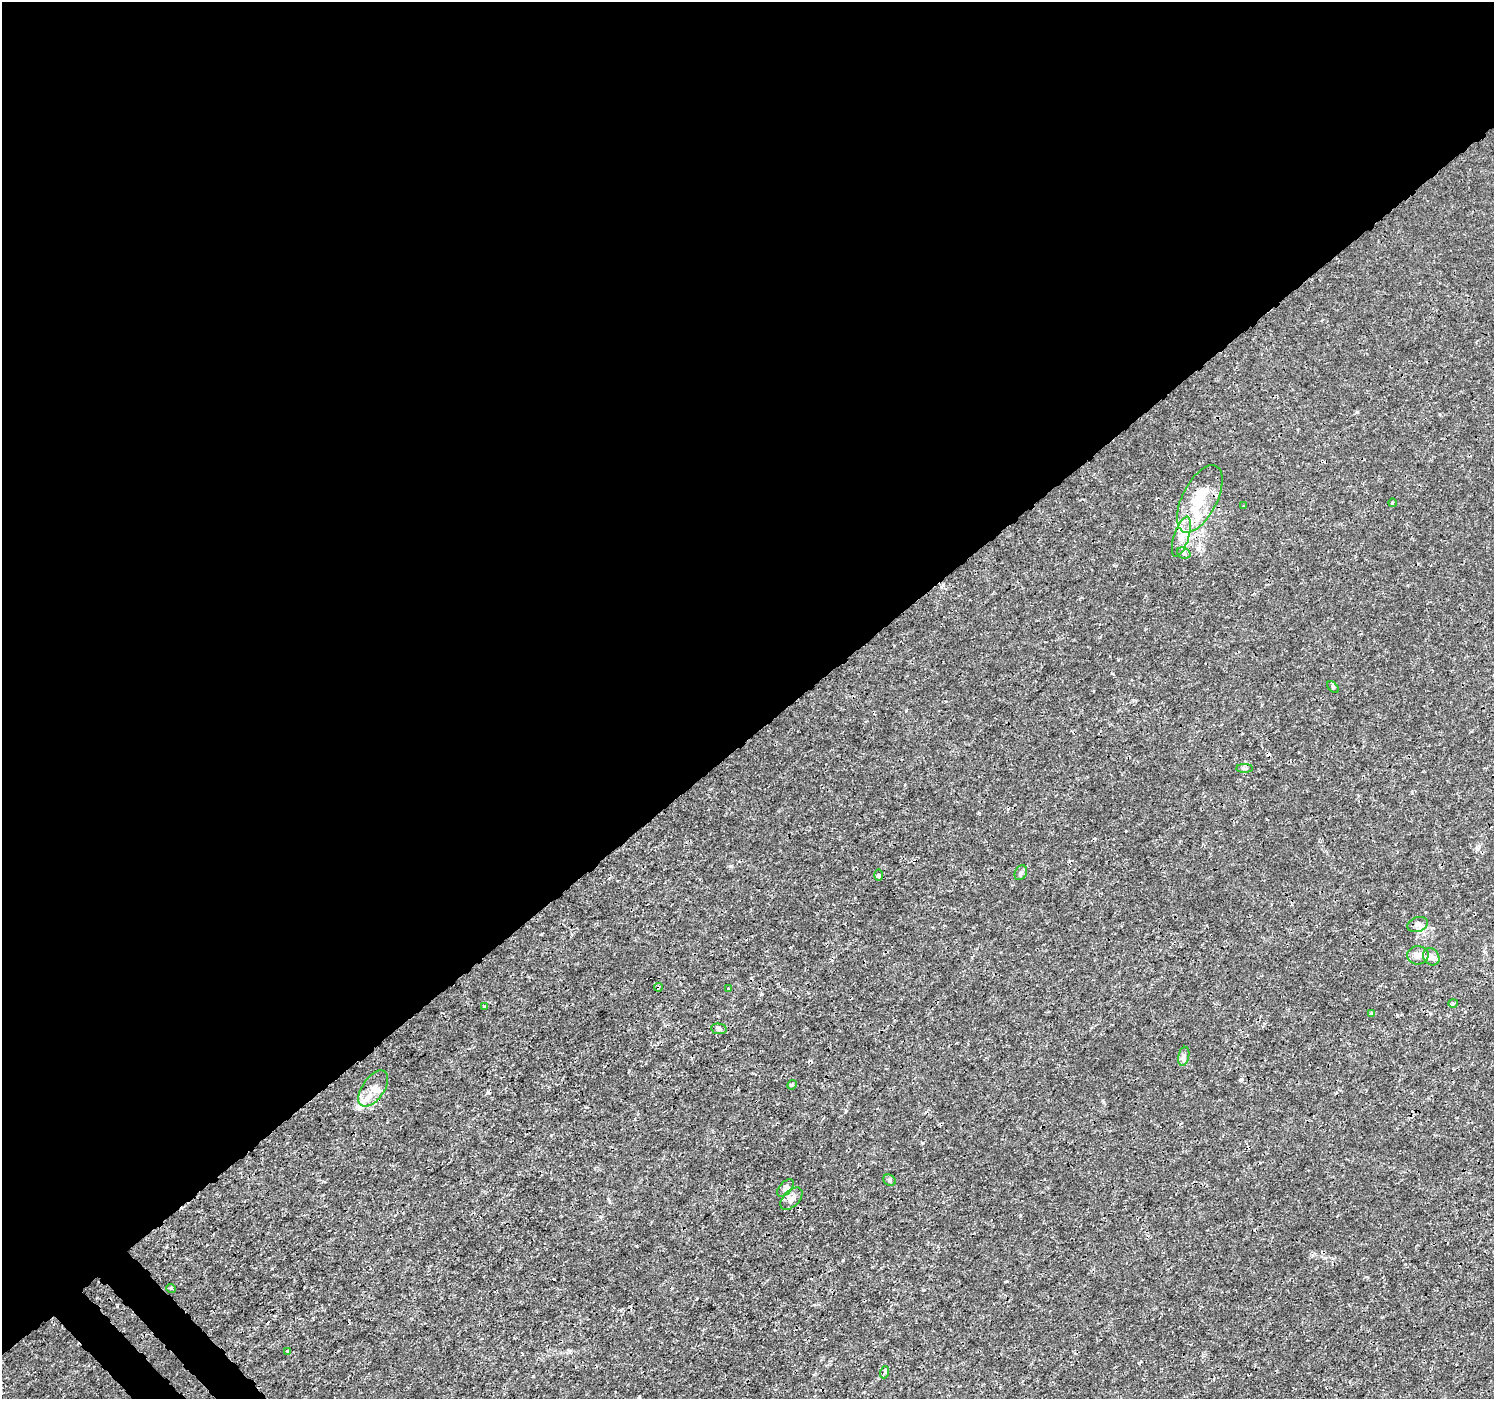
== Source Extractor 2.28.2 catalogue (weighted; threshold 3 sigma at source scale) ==
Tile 2 of 4 x 4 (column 2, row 1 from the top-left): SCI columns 1538-3029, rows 4378-5774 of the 6065 x 6025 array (HDU 1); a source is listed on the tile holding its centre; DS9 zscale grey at full resolution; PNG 1496 x 1401 px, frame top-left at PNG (2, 2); each listed source drawn as its Kron ellipse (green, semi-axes under 4 px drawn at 4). Shown black and unused: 54% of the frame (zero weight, under 3 of 4 exposures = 5% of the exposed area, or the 3 px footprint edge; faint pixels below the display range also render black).
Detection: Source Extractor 2.28.2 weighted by HDU 2 'WHT'; one run over the whole footprint, this tile lists its part. Background 0.00113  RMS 7.8e-04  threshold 0.00351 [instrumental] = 3 sigma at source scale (4.5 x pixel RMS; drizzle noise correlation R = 1.50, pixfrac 1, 0.0396/0.0396 arcsec/px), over >= 5 px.
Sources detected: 34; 5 cosmic-ray / hot-pixel residue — neither listed nor drawn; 2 inside a brighter listed object's ellipse — not listed separately; the other 27 listed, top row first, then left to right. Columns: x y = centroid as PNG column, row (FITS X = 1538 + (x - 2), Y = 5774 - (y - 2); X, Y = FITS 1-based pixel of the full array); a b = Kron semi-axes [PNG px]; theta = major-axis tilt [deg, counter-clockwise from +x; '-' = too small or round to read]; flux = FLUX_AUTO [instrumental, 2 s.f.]
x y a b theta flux
1200 499 37 17 63 3
1392 503 4 3 - 0.075
1244 506 3 3 - 0.1
1181 537 21 7 72 0.82
1184 553 7 5 -21 0.16
1333 687 7 4 -46 0.11
1244 768 8 4 0 0.15
1021 873 8 5 63 0.2
878 875 6 4 89 0.12
1418 925 11 7 18 0.36
1418 955 11 9 3 0.51
1431 957 9 7 -53 0.34
658 987 4 3 - 0.092
728 989 4 3 - 0.18
1453 1003 4 4 - 0.1
484 1007 3 2 - 0.11
1372 1013 4 3 - 0.17
719 1029 8 5 -9 0.18
1184 1056 9 5 78 0.24
792 1085 5 3 - 0.14
373 1088 21 11 55 1
889 1180 6 5 - 0.15
785 1188 10 6 47 0.24
791 1199 13 8 44 0.48
171 1288 5 4 - 0.1
287 1351 4 3 - 0.14
885 1372 6 4 71 0.12
Overlapping masked pixels (flux is a lower limit): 3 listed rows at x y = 1200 499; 658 987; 373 1088
Unlisted compact peaks at least as high as the median listed source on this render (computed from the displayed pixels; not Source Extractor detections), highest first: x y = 533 1376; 731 866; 843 1260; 922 1143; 846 1111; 979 813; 551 1135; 923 1290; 1357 412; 608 1199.